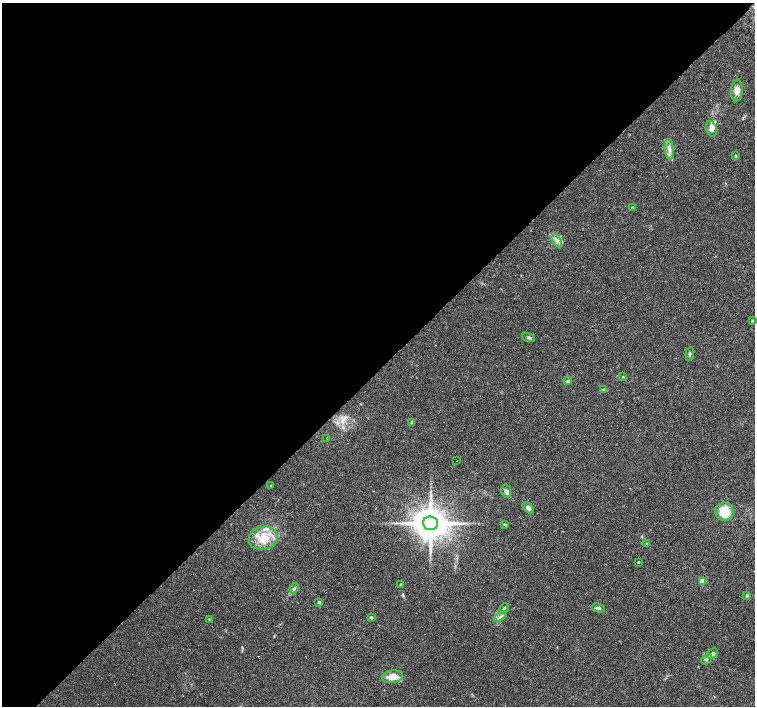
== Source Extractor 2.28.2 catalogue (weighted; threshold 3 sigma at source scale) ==
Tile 5 of 4 x 4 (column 1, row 2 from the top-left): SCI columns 23-1527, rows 3003-4410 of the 6070 x 6070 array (HDU 1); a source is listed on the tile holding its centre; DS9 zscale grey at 2 x 2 block average (1 PNG px = mean of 2 x 2 image px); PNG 757 x 708 px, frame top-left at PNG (2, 3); each listed source drawn as its Kron ellipse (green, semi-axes under 4 px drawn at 4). Shown black and unused: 52% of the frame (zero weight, under 2 of 3 exposures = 2% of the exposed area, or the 3 px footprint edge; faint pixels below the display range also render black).
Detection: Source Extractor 2.28.2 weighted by HDU 2 'WHT'; one run over the whole footprint, this tile lists its part. Background 0.118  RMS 0.0099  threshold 0.0445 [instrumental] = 3 sigma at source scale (4.5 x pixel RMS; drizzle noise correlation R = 1.50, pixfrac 1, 0.0396/0.0396 arcsec/px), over >= 5 px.
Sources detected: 42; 5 inside a brighter listed object's ellipse — not listed separately; the other 37 listed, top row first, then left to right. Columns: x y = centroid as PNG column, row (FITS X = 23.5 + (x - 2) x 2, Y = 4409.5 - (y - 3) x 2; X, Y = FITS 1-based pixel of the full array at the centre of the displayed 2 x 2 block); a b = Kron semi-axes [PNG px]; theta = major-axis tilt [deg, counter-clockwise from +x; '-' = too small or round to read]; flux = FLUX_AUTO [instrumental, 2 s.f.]
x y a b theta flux
737 90 11 6 86 15
711 129 8 5 -74 10
669 149 10 4 -82 12
736 156 3 2 - 1.9
633 207 3 2 - 1.8
557 241 7 3 -63 6.8
752 321 3 3 - 1.6
529 338 7 3 -18 3.9
690 354 7 3 83 3.3
623 377 3 3 - 1.8
568 381 4 4 - 3.9
604 389 4 3 - 2.4
412 422 4 4 - 3.5
327 438 2 2 - 1.1
457 461 2 2 - 1.1
271 486 3 2 - 1.8
506 491 6 5 - 6.6
528 508 6 4 -46 9.3
725 512 9 9 - 47
430 523 7 7 - 5000
505 524 4 3 - 2.3
263 538 15 11 12 44
647 544 3 3 - 1.9
638 562 3 2 - 2
702 581 3 3 - 41
401 585 3 2 - 4.5
294 588 5 3 - 4.2
747 595 4 3 - 2.5
319 602 3 2 - 4.5
504 608 5 3 - 3.6
598 608 6 3 -11 5.4
501 616 7 3 36 5.2
371 617 3 2 - 4.1
209 619 3 2 - 1.4
713 654 6 4 42 5.3
706 659 6 4 38 4.8
392 677 11 6 9 27
Diffuse or blended objects may show on this block-average render without a row.